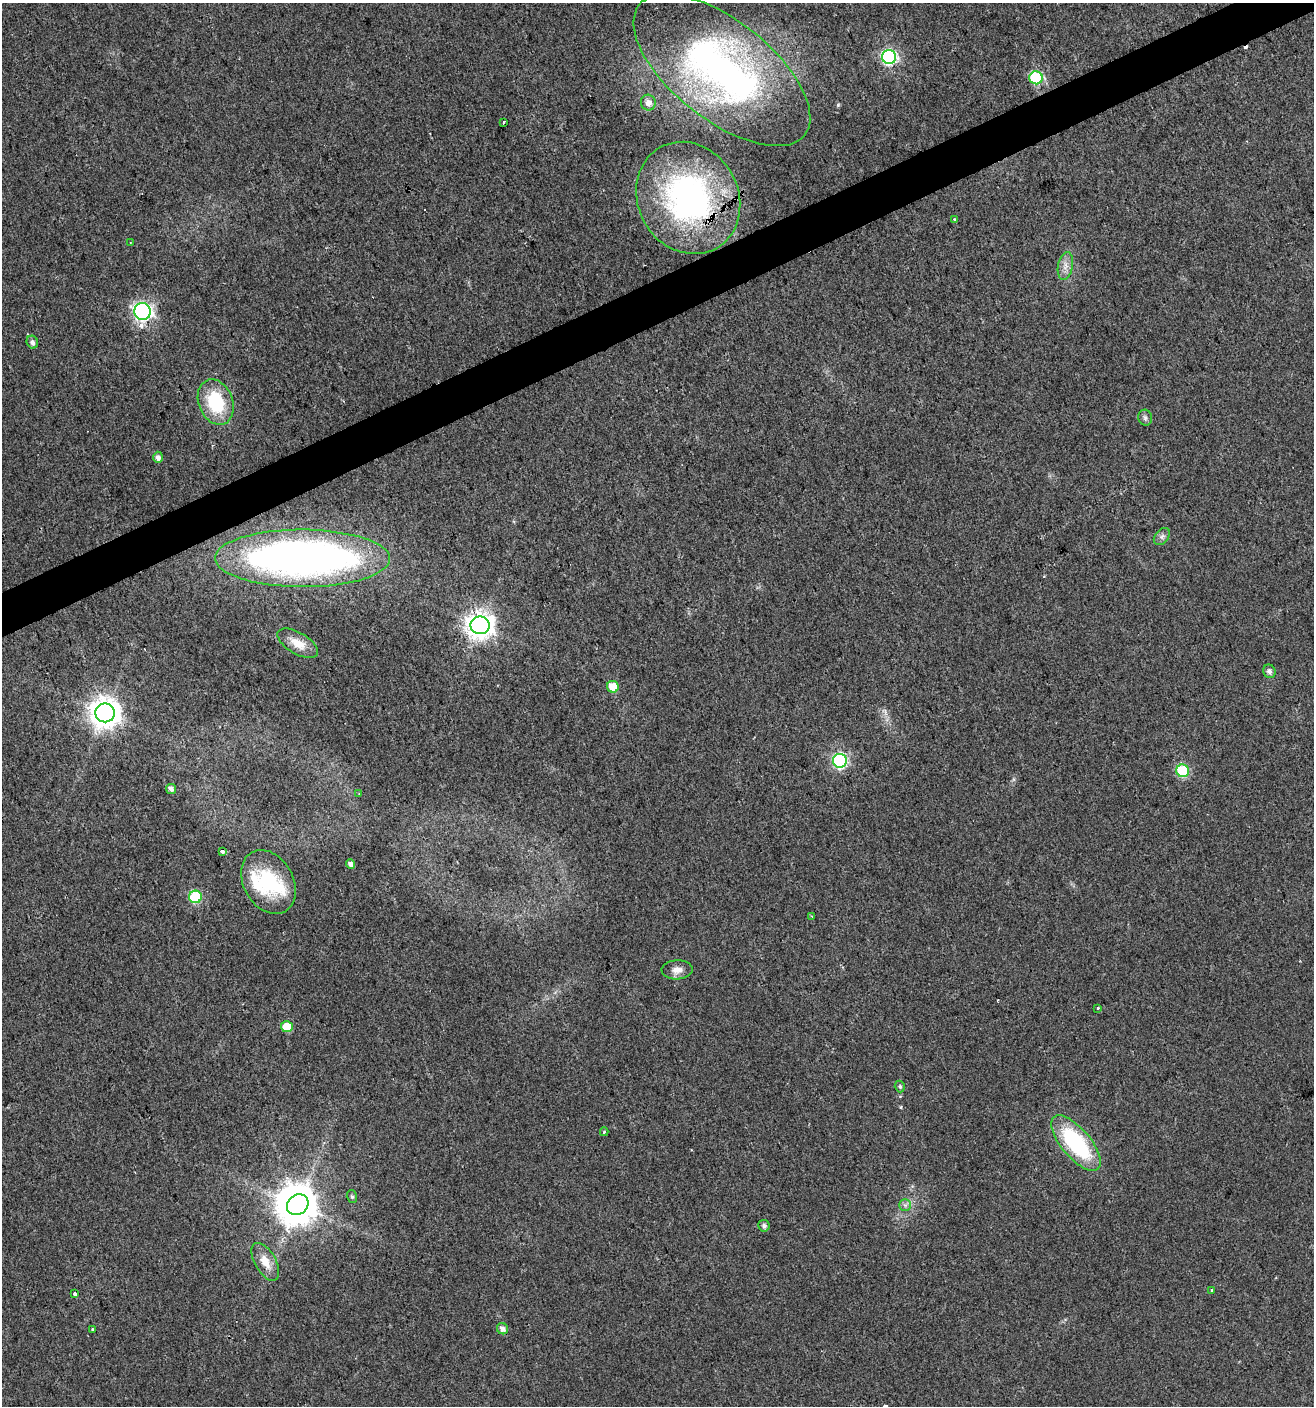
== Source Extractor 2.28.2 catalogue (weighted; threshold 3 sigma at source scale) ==
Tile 10 of 4 x 4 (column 2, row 3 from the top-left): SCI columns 1454-2765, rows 1405-2808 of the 5474 x 5618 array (HDU 1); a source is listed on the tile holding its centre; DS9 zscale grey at full resolution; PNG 1316 x 1408 px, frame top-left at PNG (2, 3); each listed source drawn as its Kron ellipse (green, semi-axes under 4 px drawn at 4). Shown black and unused: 3% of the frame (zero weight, under 2 of 3 exposures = <1% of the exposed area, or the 3 px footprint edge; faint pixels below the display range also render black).
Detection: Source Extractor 2.28.2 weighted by HDU 2 'WHT'; one run over the whole footprint, this tile lists its part. Background 0.0185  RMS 0.0053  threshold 0.0238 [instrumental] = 3 sigma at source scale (4.5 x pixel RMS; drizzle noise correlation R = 1.50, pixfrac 1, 0.0396/0.0396 arcsec/px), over >= 5 px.
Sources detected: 49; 1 inside a brighter object's white glare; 1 cosmic-ray / hot-pixel residue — neither listed nor drawn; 2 inside a brighter listed object's ellipse — not listed separately; the other 45 listed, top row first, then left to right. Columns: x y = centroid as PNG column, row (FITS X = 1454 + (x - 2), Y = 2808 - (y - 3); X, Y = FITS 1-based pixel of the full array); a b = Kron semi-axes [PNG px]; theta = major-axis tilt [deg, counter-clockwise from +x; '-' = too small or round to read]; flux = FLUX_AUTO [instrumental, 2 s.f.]
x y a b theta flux
889 57 7 7 - 130
722 70 105 49 -38 230
1036 78 7 6 - 58
648 103 8 7 - 3.6
503 122 4 3 - 5.2
688 198 58 50 -61 140
955 220 3 3 - 2.4
130 242 3 2 - 0.43
1065 266 14 7 79 3.7
143 311 8 8 - 210
32 342 6 5 - 2
216 402 23 17 -69 29
1145 418 8 7 - 1.6
158 457 5 5 - 2.7
1162 537 10 6 49 2
302 558 87 29 0 290
480 625 9 9 - 560
298 643 23 10 -31 8.1
1269 671 7 6 - 1.8
613 687 6 5 - 9.7
105 713 10 9 - 780
840 761 7 7 - 100
1183 771 6 6 - 43
171 789 5 4 - 2.3
359 794 4 3 - 0.62
222 851 4 3 - 2
351 864 5 4 - 2.3
268 882 34 25 -60 33
195 897 6 6 - 44
812 916 3 3 - 0.68
677 970 15 9 2 4.3
1098 1009 3 3 - 2.1
287 1027 6 5 - 13
900 1086 6 5 - 1
604 1132 4 3 - 0.83
1076 1143 34 14 -50 59
352 1197 6 5 - 1
298 1205 11 9 38 1500
905 1205 6 6 - 1.5
764 1226 6 6 - 1.8
265 1262 21 10 -60 7.6
1212 1290 3 3 - 0.82
75 1294 3 3 - 4.2
92 1329 4 3 - 0.43
502 1329 6 5 - 2.7
Overlapping masked pixels (flux is a lower limit): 1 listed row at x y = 688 198